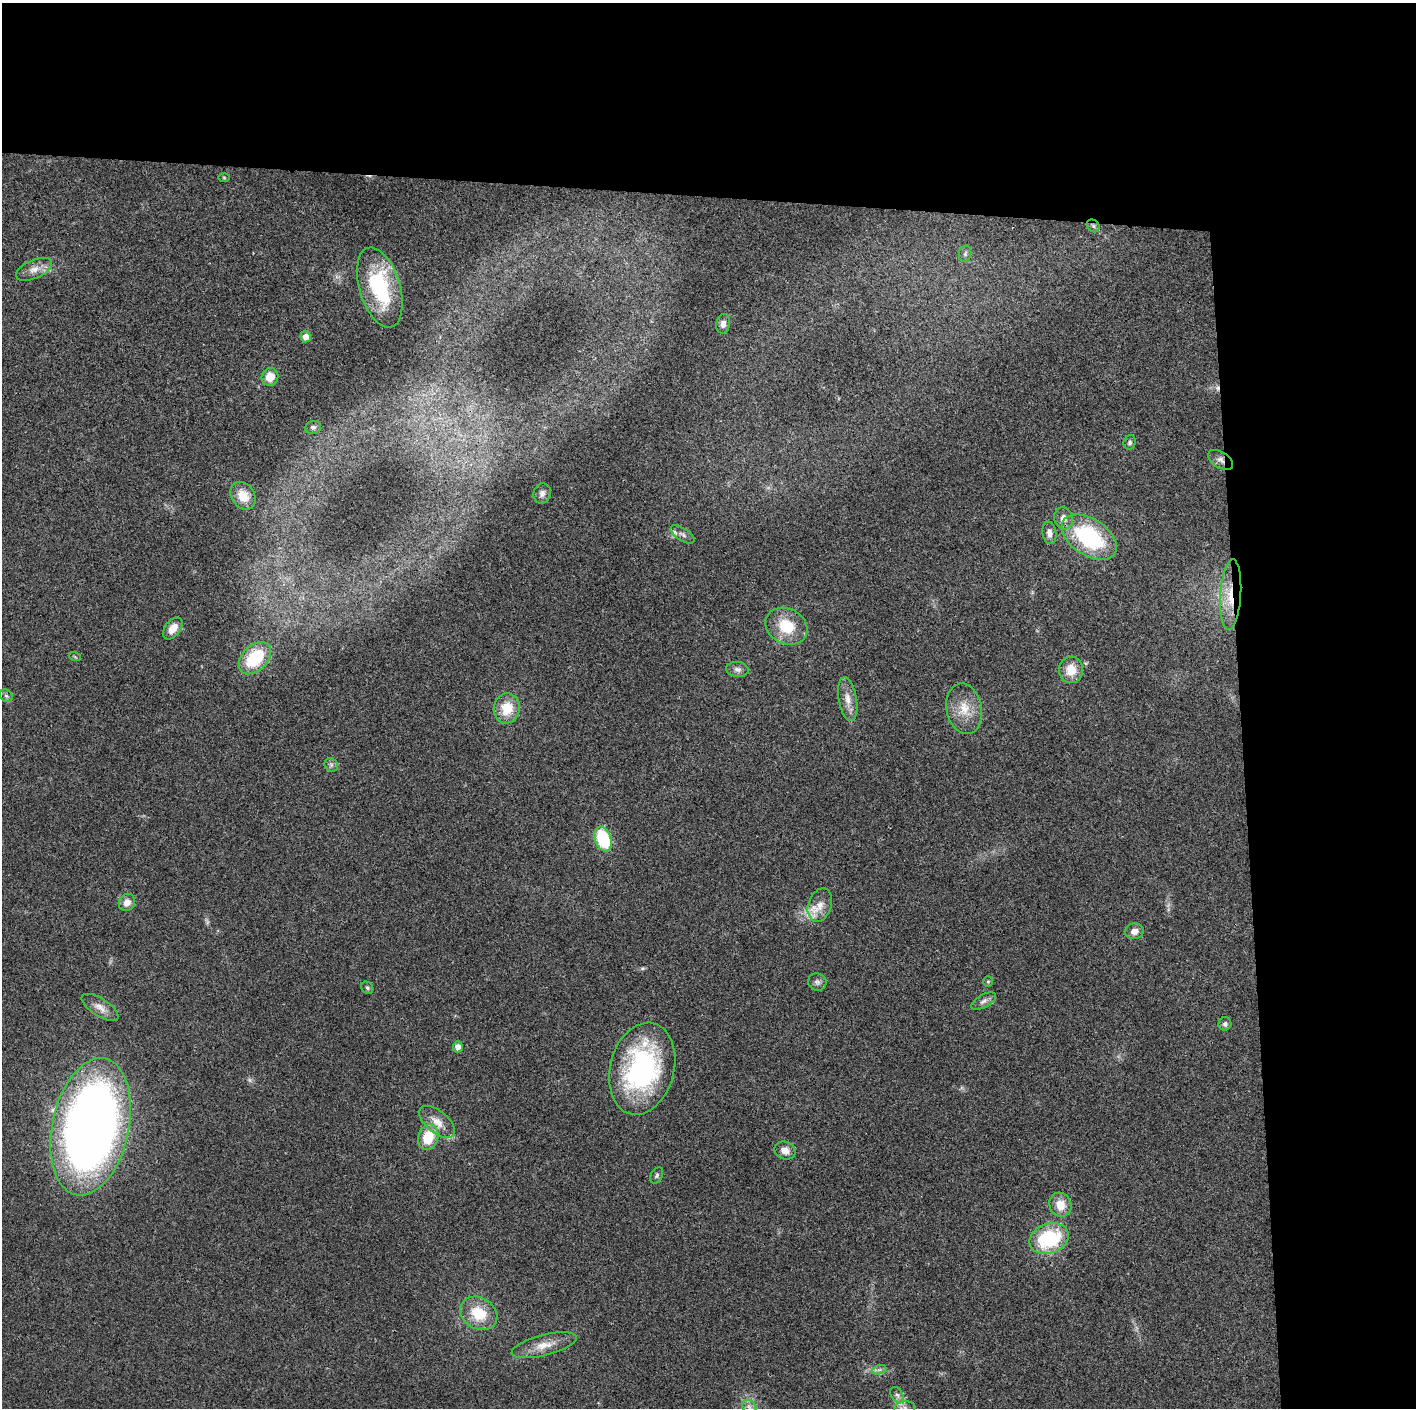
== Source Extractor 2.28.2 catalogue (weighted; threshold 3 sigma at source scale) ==
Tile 3 of 3 x 3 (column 3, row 1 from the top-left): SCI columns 2829-4242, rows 2818-4223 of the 4243 x 4226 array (HDU 1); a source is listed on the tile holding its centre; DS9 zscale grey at full resolution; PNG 1418 x 1410 px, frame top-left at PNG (2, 3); each listed source drawn as its Kron ellipse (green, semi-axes under 4 px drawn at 4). Shown black and unused: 24% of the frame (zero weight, under 3 of 4 exposures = <1% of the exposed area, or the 3 px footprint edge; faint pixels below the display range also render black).
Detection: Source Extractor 2.28.2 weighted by HDU 2 'WHT'; one run over the whole footprint, this tile lists its part. Background 0.0191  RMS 0.0039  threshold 0.0175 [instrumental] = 3 sigma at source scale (4.5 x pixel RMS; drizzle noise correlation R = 1.50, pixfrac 1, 0.05/0.05 arcsec/px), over >= 5 px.
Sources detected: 56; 1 cosmic-ray / hot-pixel residue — neither listed nor drawn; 1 inside a brighter listed object's ellipse — not listed separately; the other 54 listed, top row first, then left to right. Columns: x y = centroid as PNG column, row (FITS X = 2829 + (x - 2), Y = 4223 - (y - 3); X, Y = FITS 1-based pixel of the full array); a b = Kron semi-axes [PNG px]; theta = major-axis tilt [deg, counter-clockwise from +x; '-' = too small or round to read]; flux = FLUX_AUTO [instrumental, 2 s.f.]
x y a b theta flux
224 178 5 3 - 0.37
1093 226 7 5 -46 0.89
965 254 8 6 76 1
34 269 19 9 23 3.8
380 288 41 20 -73 31
723 324 10 7 80 1.8
306 337 5 5 - 3.1
270 377 9 8 - 5.2
313 427 8 6 13 0.98
1130 442 7 6 - 0.92
1221 460 14 8 -32 2.2
542 493 10 8 76 1.7
243 496 15 11 -56 5.9
1063 518 11 9 -75 2.6
1049 533 11 7 -82 2
683 534 13 6 -32 1.7
1089 537 30 18 -33 39
1231 595 35 10 86 11
786 626 22 17 -27 13
173 628 12 7 53 4.5
75 657 6 4 -20 0.53
255 658 19 12 45 22
737 669 11 7 -7 1.6
1071 670 13 12 - 6.4
6 696 7 5 -43 0.9
848 699 22 9 -80 4.2
507 708 15 13 81 9.1
964 709 25 17 -78 8.6
331 765 7 6 - 1
603 839 13 8 -70 24
127 902 9 8 - 3
820 905 17 11 71 5
1134 931 9 8 - 2.2
817 982 9 8 - 1.4
988 982 5 5 - 0.55
367 988 7 5 -44 0.78
984 1001 14 6 30 1.7
100 1007 21 9 -32 3.4
1225 1024 7 6 - 1
458 1047 5 5 - 2.2
642 1069 47 32 75 71
437 1122 21 11 -40 5.1
91 1127 70 38 78 380
428 1137 13 10 71 11
785 1151 11 8 -22 3
657 1175 9 5 62 0.9
1060 1205 12 11 - 5.3
1049 1239 20 14 20 29
479 1313 19 15 -31 12
544 1345 33 10 14 6.3
879 1370 7 4 18 1
897 1395 9 5 -58 1.3
749 1407 8 6 -45 1.6
905 1408 11 6 9 1.7
Overlapping masked pixels (flux is a lower limit): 2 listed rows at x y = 1221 460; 1231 595
Isophote crosses this tile's border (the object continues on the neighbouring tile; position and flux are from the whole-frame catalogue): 1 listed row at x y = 905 1408